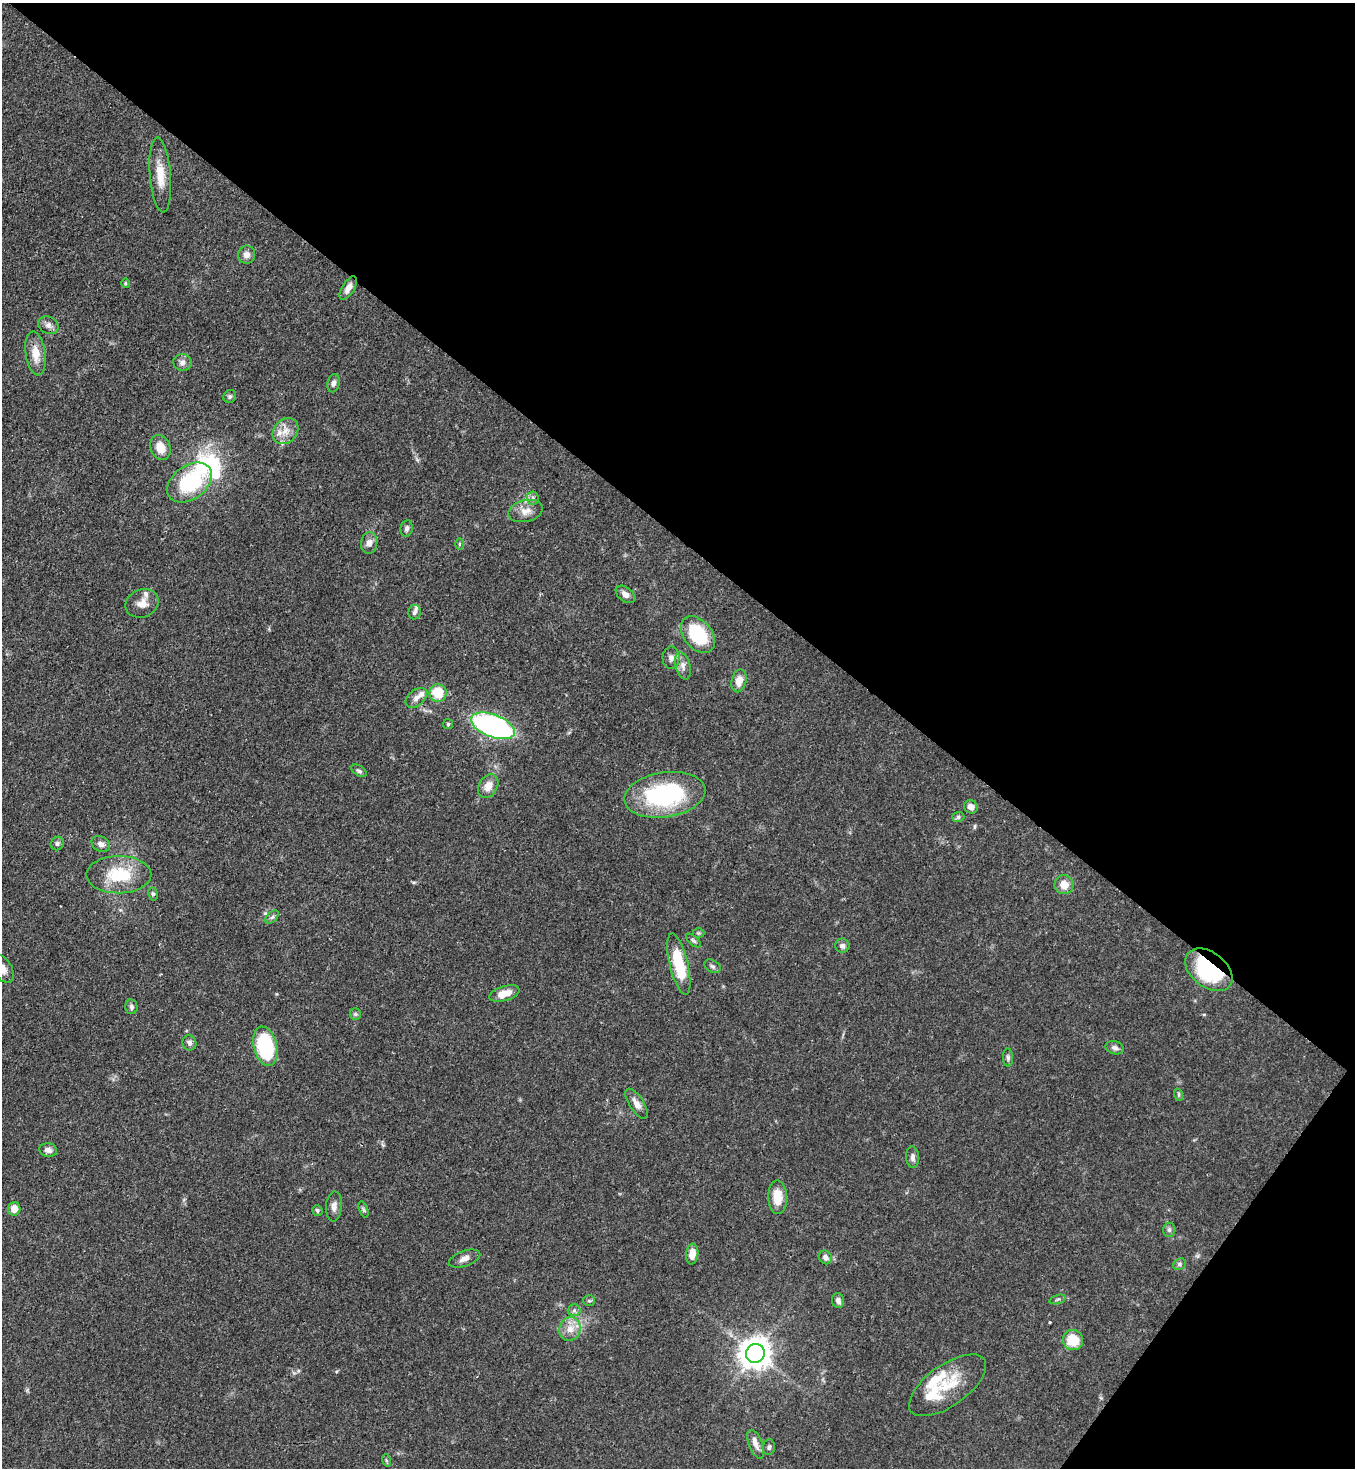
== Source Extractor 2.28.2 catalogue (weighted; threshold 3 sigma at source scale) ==
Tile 8 of 4 x 4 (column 4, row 2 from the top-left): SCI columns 4424-5776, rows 2990-4455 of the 6000 x 5978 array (HDU 1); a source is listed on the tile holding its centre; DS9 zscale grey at full resolution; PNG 1357 x 1470 px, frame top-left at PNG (2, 3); each listed source drawn as its Kron ellipse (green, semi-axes under 4 px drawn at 4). Shown black and unused: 40% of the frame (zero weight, under 3 of 4 exposures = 7% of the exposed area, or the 3 px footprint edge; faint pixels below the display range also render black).
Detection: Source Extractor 2.28.2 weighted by HDU 2 'WHT'; one run over the whole footprint, this tile lists its part. Background 0.0701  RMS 0.0036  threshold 0.016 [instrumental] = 3 sigma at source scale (4.5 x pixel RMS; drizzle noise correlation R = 1.50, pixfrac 1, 0.05/0.05 arcsec/px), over >= 5 px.
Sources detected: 87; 1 inside a brighter object's white glare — neither listed nor drawn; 8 inside a brighter listed object's ellipse — not listed separately; the other 78 listed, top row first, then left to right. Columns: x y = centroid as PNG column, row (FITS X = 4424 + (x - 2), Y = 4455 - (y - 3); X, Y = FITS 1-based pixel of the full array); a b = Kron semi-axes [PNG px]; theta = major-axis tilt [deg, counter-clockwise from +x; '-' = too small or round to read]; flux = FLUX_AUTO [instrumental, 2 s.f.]
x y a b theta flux
160 175 38 10 -85 7
246 255 9 8 - 2.1
125 283 5 3 - 0.34
348 288 13 6 59 2.5
48 325 10 8 -23 1.8
36 353 22 10 -82 5.4
182 362 9 8 - 1.5
333 383 9 6 78 1.4
230 396 7 6 - 0.75
285 431 14 11 48 4.1
160 447 13 9 -66 5
190 482 25 16 36 27
533 498 6 6 - 0.83
525 511 17 10 14 3.7
407 528 8 6 81 1.1
369 543 11 8 82 2.2
459 544 6 4 89 0.45
626 594 11 7 -38 2
142 603 17 14 22 3.6
414 612 7 6 - 1.1
698 635 21 14 -51 21
671 658 11 8 -88 1.6
683 666 14 7 -76 2
739 681 11 7 76 3.6
438 693 9 8 - 11
416 698 12 8 41 2.1
448 724 5 5 - 0.52
493 726 23 11 -21 81
359 771 8 5 -34 0.82
488 786 13 9 59 3.8
665 795 41 22 9 46
971 807 7 6 - 2.4
958 817 6 5 - 0.69
57 843 7 6 - 0.97
101 844 10 7 -28 1.7
119 875 32 18 0 16
1064 885 9 9 - 4.2
153 894 6 4 -80 0.71
272 917 8 4 44 0.77
698 933 6 5 - 0.56
693 941 9 4 -41 0.78
842 946 7 7 - 1.3
679 964 31 9 -76 16
712 966 9 6 -30 0.89
2 969 15 9 -57 3.5
1209 970 26 17 -38 35
504 993 16 7 16 4.5
131 1007 7 6 - 1.1
355 1014 6 5 - 0.65
189 1043 8 7 - 1.1
265 1046 20 11 -77 29
1115 1048 9 6 -15 1.4
1008 1058 9 5 -88 0.83
1179 1095 6 4 -72 0.55
637 1104 17 7 -57 2.8
48 1150 9 6 -8 1.6
913 1157 11 6 -87 1.4
778 1197 17 9 -88 6.5
334 1206 15 8 85 2
14 1209 7 6 - 3
317 1210 5 5 - 0.64
364 1210 8 3 -71 0.6
1169 1230 7 6 - 0.87
692 1254 10 6 83 3.8
825 1257 7 6 - 1.3
465 1259 16 7 20 2.2
1179 1264 7 5 23 0.72
1057 1299 8 3 19 0.61
589 1301 6 5 - 0.65
838 1301 7 6 - 1.3
574 1310 6 6 - 0.94
570 1329 12 10 73 3.8
1073 1340 10 10 - 8.5
755 1353 9 9 - 550
948 1385 45 20 35 14
756 1444 15 7 -68 2.4
769 1447 8 6 84 0.95
386 1460 6 4 -72 0.56
Overlapping masked pixels (flux is a lower limit): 1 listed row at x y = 1209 970
Isophote crosses this tile's border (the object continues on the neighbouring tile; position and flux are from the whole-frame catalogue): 1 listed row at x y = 2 969